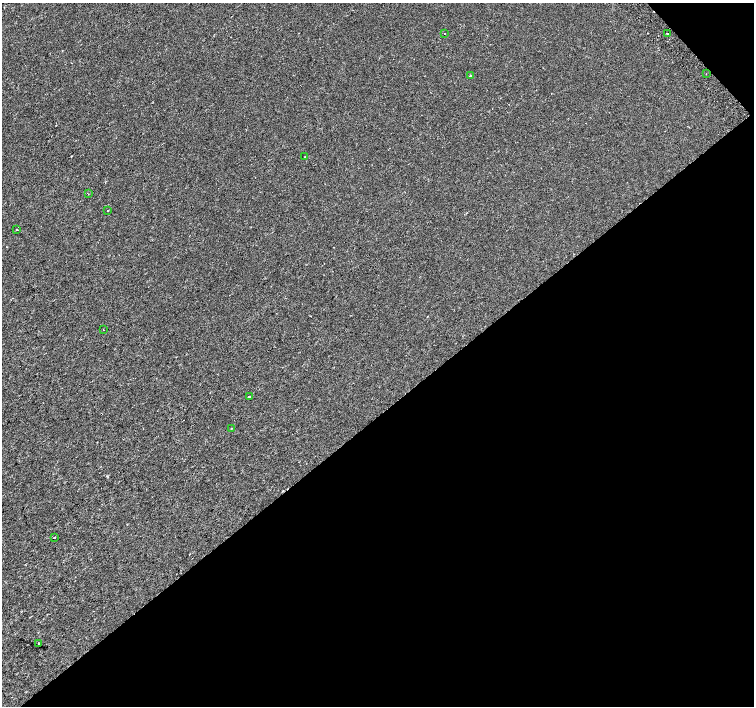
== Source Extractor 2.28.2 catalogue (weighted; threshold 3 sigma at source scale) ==
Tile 12 of 4 x 4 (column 4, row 3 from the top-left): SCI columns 4551-6054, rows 1646-3052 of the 6087 x 6041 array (HDU 1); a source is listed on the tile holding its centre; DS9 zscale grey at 2 x 2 block average (1 PNG px = mean of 2 x 2 image px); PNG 756 x 708 px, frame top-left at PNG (2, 3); each listed source drawn as its Kron ellipse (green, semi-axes under 4 px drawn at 4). Shown black and unused: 42% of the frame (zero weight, under 2 of 3 exposures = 2% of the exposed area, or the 3 px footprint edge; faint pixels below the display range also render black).
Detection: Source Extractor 2.28.2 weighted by HDU 2 'WHT'; one run over the whole footprint, this tile lists its part. Background 5.85e-04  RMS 0.0028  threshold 0.0126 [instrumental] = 3 sigma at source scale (4.5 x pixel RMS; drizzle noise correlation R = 1.50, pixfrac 1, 0.0396/0.0396 arcsec/px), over >= 5 px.
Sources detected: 16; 3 cosmic-ray / hot-pixel residue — neither listed nor drawn; the other 13 listed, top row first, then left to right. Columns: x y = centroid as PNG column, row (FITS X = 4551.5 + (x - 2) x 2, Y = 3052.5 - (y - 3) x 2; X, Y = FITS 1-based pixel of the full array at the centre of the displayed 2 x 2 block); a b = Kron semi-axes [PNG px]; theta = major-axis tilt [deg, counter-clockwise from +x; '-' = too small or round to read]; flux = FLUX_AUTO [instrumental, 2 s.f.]
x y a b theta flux
444 34 2 2 - 0.22
667 34 2 2 - 0.67
706 74 2 2 - 0.26
470 76 2 2 - 1.7
305 157 2 2 - 1.3
88 194 2 2 - 0.27
108 211 2 2 - 0.23
17 230 2 2 - 1.3
103 330 2 2 - 0.22
249 397 2 2 - 1.9
232 428 2 2 - 0.32
54 537 2 2 - 0.59
39 643 2 2 - 2.2
Diffuse or blended objects may show on this block-average render without a row.